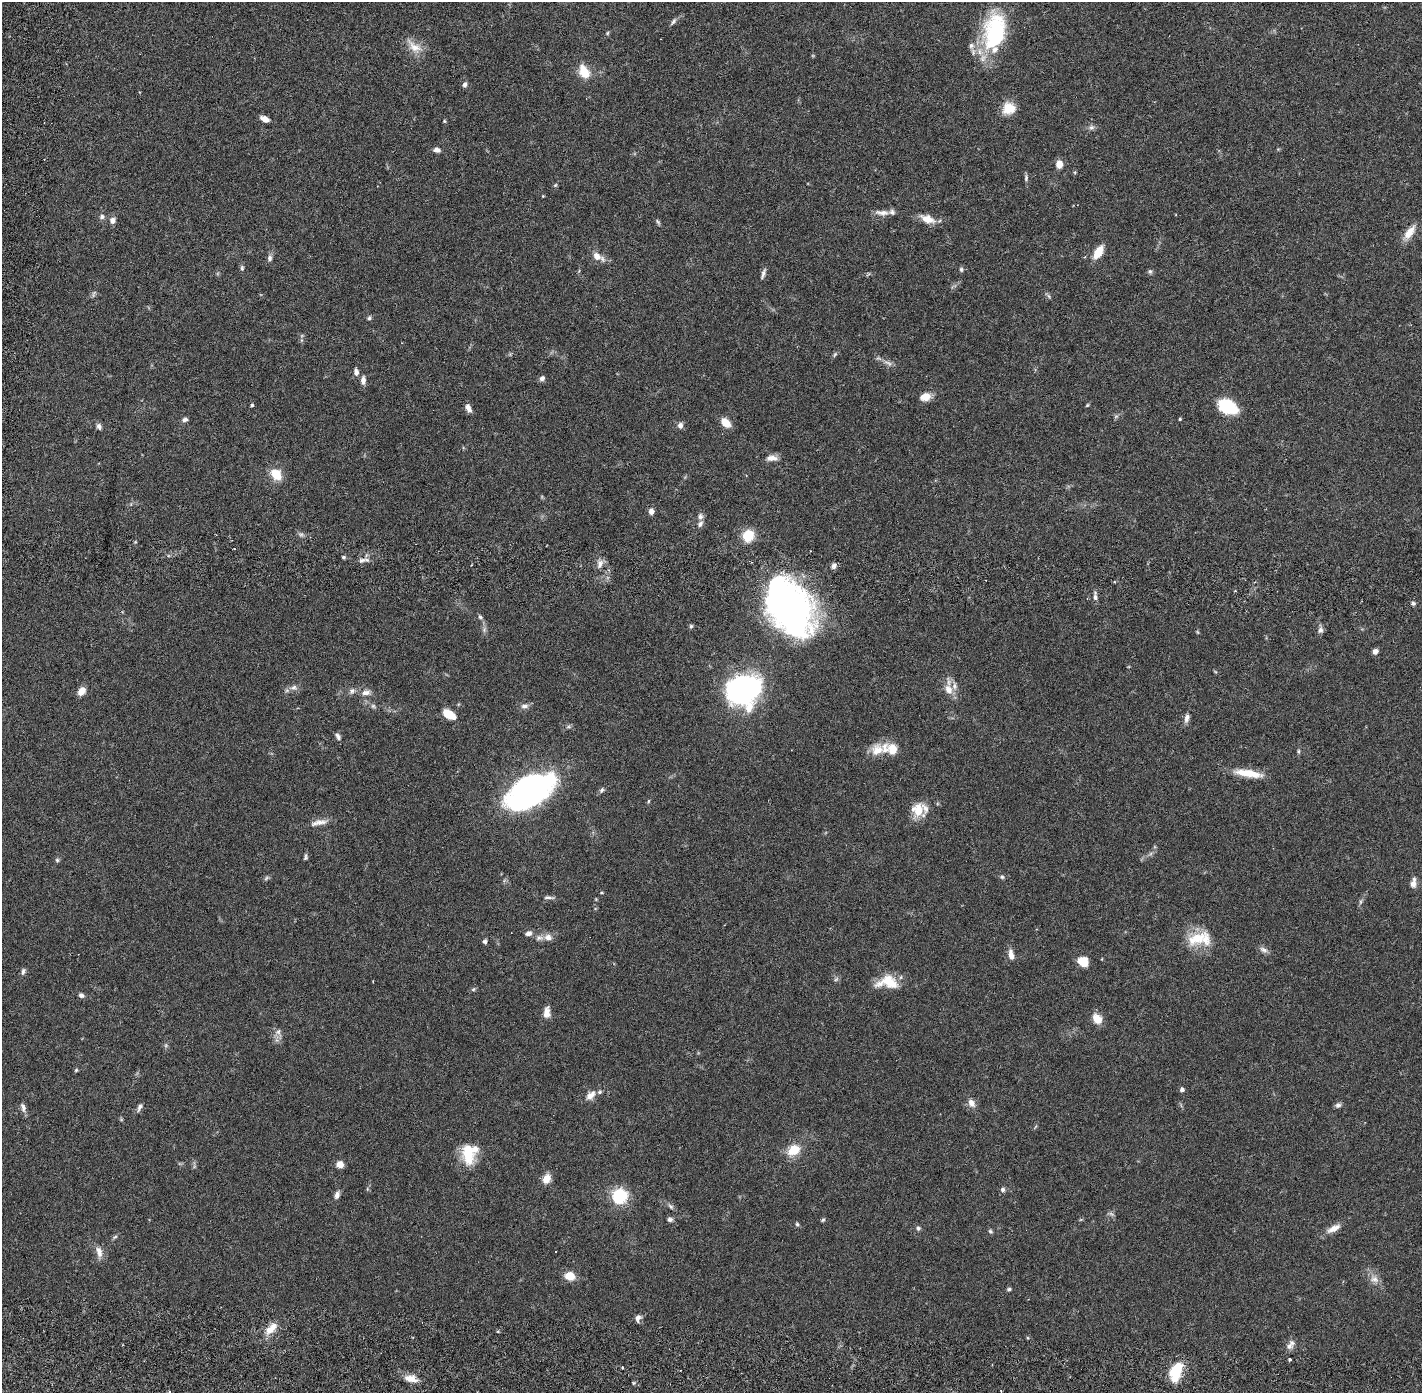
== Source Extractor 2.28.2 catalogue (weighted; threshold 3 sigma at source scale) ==
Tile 10 of 4 x 4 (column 2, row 3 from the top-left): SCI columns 1504-2923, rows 1493-2883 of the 5849 x 5875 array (HDU 1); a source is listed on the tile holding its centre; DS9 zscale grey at full resolution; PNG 1424 x 1395 px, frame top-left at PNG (2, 2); no overlay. Shown black and unused: <1% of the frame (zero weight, under 2 of 6 exposures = <1% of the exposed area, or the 3 px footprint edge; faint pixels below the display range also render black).
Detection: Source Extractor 2.28.2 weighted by HDU 2 'WHT'; one run over the whole footprint, this tile lists its part. Background 0.0408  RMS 0.0039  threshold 0.0161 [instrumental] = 3 sigma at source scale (4.09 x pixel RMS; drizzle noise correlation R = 1.36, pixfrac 0.8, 0.05/0.05 arcsec/px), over >= 5 px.
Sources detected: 166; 4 too faint to see at this stretch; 4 inside a brighter object's white glare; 2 cosmic-ray / hot-pixel residue — not listed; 15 inside a brighter listed object's ellipse — not listed separately; the other 141 listed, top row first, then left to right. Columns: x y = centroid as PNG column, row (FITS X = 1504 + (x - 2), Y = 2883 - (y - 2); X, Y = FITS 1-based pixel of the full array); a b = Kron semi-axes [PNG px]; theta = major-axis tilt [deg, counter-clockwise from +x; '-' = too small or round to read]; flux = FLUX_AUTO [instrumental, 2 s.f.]
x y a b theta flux
673 21 12 4 57 0.6
607 33 5 4 - 0.28
996 33 43 26 87 23
414 47 26 12 -37 3.3
584 72 15 10 -64 4.6
465 85 7 5 69 0.64
1009 108 15 14 - 3.8
265 119 8 5 -27 1.7
444 121 4 4 - 0.25
1091 127 8 7 - 0.7
437 150 7 5 -5 1.1
1059 164 7 6 - 2.4
1026 178 10 5 89 0.53
555 185 6 5 - 0.31
543 196 3 3 - 0.17
882 213 21 7 -3 1.6
102 217 8 7 - 0.71
927 219 18 9 -20 2.9
112 220 8 7 - 1.1
658 222 10 4 -50 0.43
1409 232 21 9 53 2.9
1098 252 13 7 58 4.5
598 256 15 8 -29 2.2
270 258 9 6 80 0.78
242 268 8 5 -82 0.46
961 269 6 5 - 0.39
1150 271 6 5 - 0.43
763 274 15 4 70 0.81
1049 296 8 4 -53 0.42
369 318 6 5 - 0.48
835 354 8 4 55 0.41
888 363 14 6 -30 1.1
356 372 10 6 -82 0.92
542 378 7 6 - 0.77
363 380 10 6 88 1.2
925 397 13 9 13 2.3
252 405 3 3 - 0.46
1087 405 5 4 - 0.25
1228 407 20 13 -27 9.6
468 408 10 5 -63 1.3
1116 416 6 4 19 0.37
185 419 7 5 13 0.69
1180 419 4 3 - 0.27
726 423 10 7 -46 3.2
680 425 8 7 - 0.93
99 426 8 6 -65 0.74
772 458 14 7 0 1.5
276 474 13 10 -48 4.5
746 476 3 3 - 0.26
651 511 7 6 - 1
700 516 8 7 - 0.85
301 534 8 6 -19 0.59
748 536 11 9 74 6
343 557 5 4 - 0.35
362 560 10 6 23 0.96
600 564 13 7 72 1.3
834 565 7 5 25 0.89
1095 597 12 4 -87 0.81
790 603 49 41 -37 82
1413 603 5 4 - 0.52
480 617 7 6 - 0.47
691 626 5 4 - 0.37
1320 630 9 7 74 0.84
1375 651 6 6 - 1
294 688 10 7 14 1.1
744 689 25 23 18 65
948 689 15 10 -64 2.5
81 691 10 7 56 1.9
352 691 9 8 - 0.86
366 693 13 7 10 1.3
524 706 11 6 6 0.92
449 714 13 7 -32 4.2
1187 718 11 6 76 1.2
338 736 9 5 -62 0.7
877 750 18 16 40 3.4
1298 751 6 4 -90 0.34
1248 773 33 8 -9 5.2
602 790 8 5 55 0.54
528 794 38 18 30 85
648 801 5 3 - 0.27
918 810 16 13 78 4.6
319 822 24 7 12 1.9
305 857 8 4 79 0.44
57 860 6 5 - 0.41
1002 877 6 5 - 0.4
266 878 9 4 37 0.43
1413 884 10 8 87 1.2
601 893 6 3 -7 0.24
549 897 16 4 -2 0.75
596 899 4 4 - 0.19
1360 902 7 4 72 0.42
528 933 9 6 20 0.95
548 937 11 9 -16 1.5
1197 939 32 15 27 6.4
485 941 7 6 - 0.49
1264 950 12 7 -25 0.98
1011 955 12 6 -78 1.6
1083 961 10 9 - 3.5
23 971 9 5 76 0.62
836 979 8 4 45 0.43
888 982 27 15 0 5.7
473 989 6 5 - 0.4
81 995 7 6 - 0.67
547 1012 15 8 84 1.8
1097 1019 11 8 -52 3.3
278 1032 9 7 60 0.91
76 1070 5 4 - 0.31
1182 1090 5 5 - 0.76
592 1094 14 9 74 1.5
971 1103 11 8 -55 1.5
1338 1105 8 6 12 0.65
139 1107 10 5 65 0.71
23 1108 12 6 -78 0.97
794 1150 9 7 30 7
468 1153 27 16 -82 6.9
340 1164 7 6 - 1.9
547 1179 10 8 58 2.6
1003 1189 6 6 - 0.68
337 1195 10 6 75 0.95
620 1196 13 12 - 12
671 1206 10 5 -41 0.6
670 1219 7 6 - 0.61
823 1220 6 4 23 0.33
797 1224 5 5 - 0.36
918 1228 6 5 - 0.47
1334 1228 18 7 28 2.2
990 1231 6 5 - 0.44
115 1237 7 5 31 0.42
99 1252 17 8 -75 1.8
570 1276 10 8 -16 3.3
1374 1279 12 9 -8 1.6
1009 1289 5 4 - 0.46
638 1318 9 7 70 0.95
271 1329 20 9 45 2.9
1028 1338 5 3 - 0.2
1289 1346 11 9 11 1.2
1289 1359 4 3 - 0.27
622 1367 3 2 - 0.36
1176 1370 21 13 60 6.3
411 1379 17 8 -15 2.4
1001 1391 3 3 - 0.22
Isophote crosses this tile's border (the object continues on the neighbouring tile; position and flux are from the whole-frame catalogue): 1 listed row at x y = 996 33